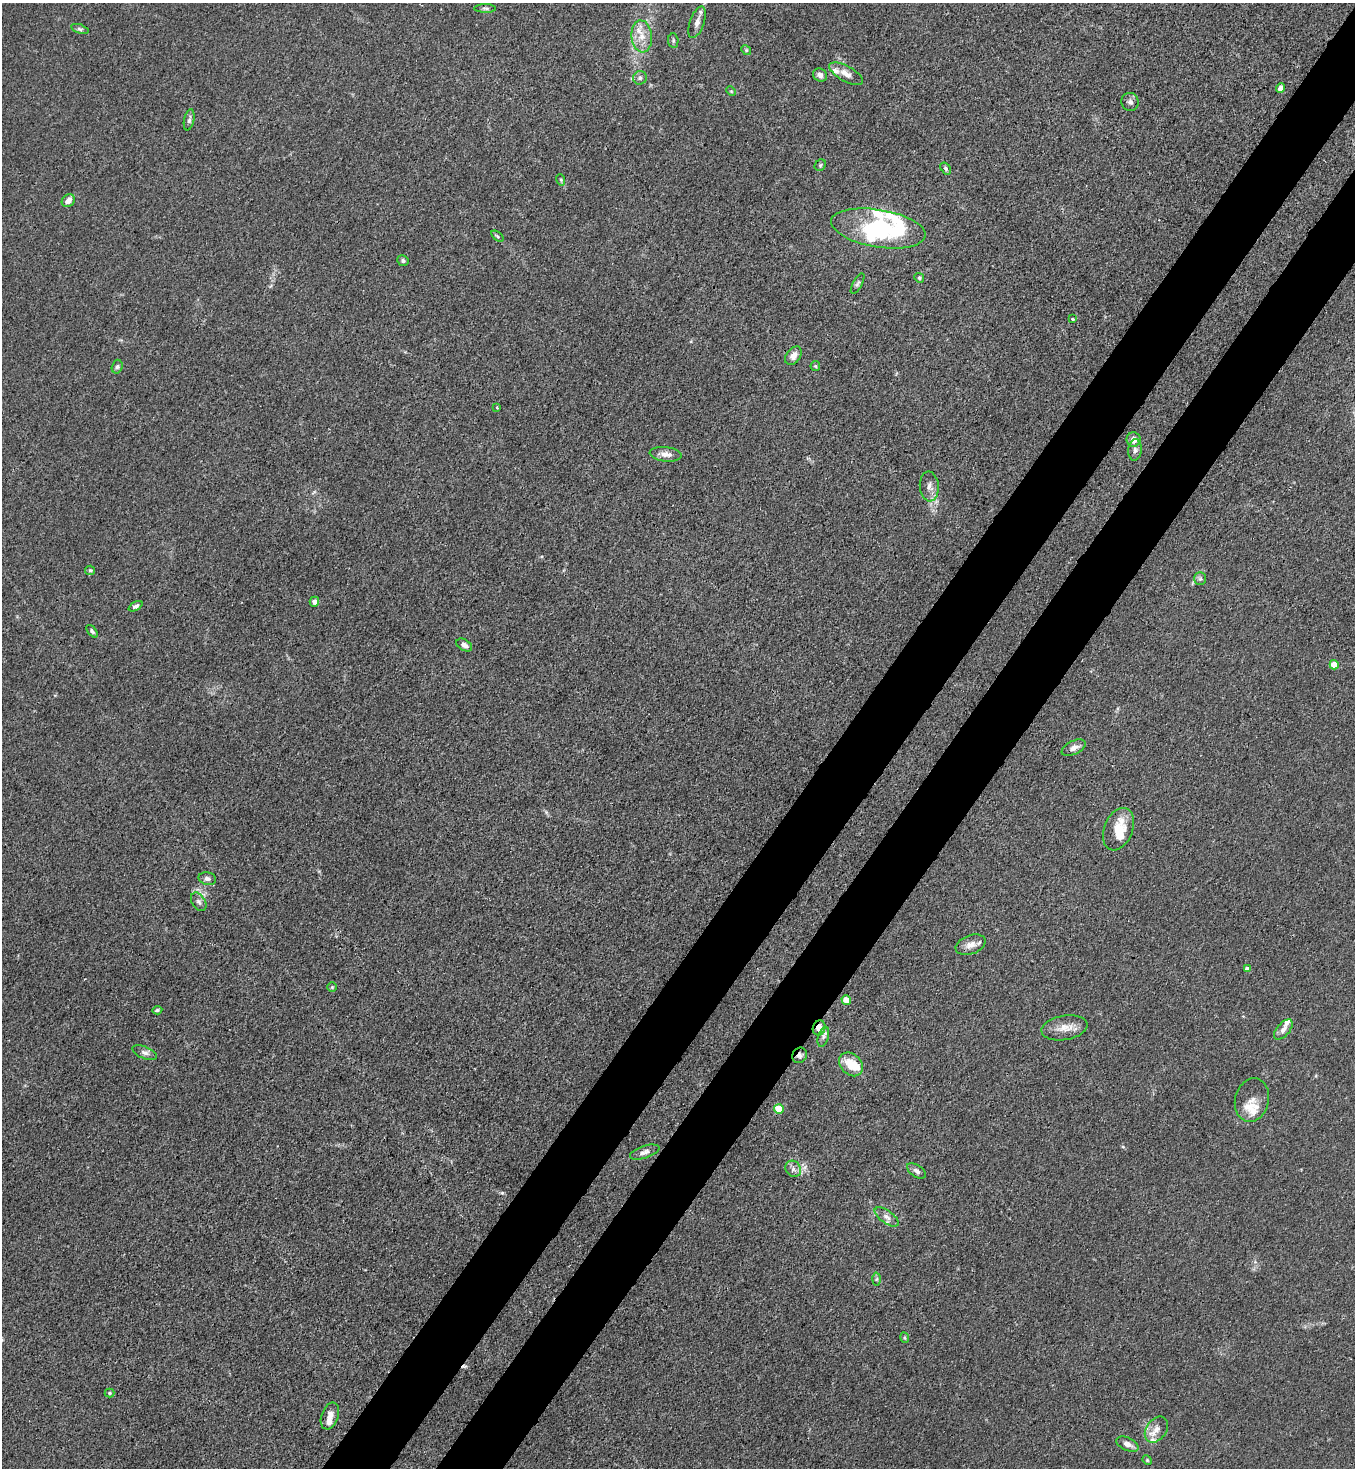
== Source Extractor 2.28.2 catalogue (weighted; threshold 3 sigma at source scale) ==
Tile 10 of 4 x 4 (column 2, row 3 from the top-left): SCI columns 1580-2932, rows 1526-2991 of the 6004 x 5982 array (HDU 1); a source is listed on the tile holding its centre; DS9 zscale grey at full resolution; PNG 1357 x 1470 px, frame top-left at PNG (2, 3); each listed source drawn as its Kron ellipse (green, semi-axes under 4 px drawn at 4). Shown black and unused: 9% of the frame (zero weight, under 3 of 4 exposures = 7% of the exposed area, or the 3 px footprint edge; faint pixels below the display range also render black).
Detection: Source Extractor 2.28.2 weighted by HDU 2 'WHT'; one run over the whole footprint, this tile lists its part. Background 0.0206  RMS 0.0028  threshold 0.0127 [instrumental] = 3 sigma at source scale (4.5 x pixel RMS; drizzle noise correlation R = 1.50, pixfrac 1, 0.05/0.05 arcsec/px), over >= 5 px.
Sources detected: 81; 2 inside a brighter object's white glare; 2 cosmic-ray / hot-pixel residue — neither listed nor drawn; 10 inside a brighter listed object's ellipse — not listed separately; the other 67 listed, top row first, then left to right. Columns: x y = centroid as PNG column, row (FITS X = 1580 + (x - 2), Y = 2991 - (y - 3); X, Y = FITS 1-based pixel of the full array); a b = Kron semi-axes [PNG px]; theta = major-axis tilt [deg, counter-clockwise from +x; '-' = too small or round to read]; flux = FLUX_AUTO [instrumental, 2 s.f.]
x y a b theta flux
485 8 11 4 -1 0.61
697 22 16 7 71 1.9
80 29 9 4 -19 0.55
642 36 16 10 -85 3.8
673 41 7 5 -84 0.54
746 50 5 4 - 0.4
846 74 19 7 -29 2.2
820 75 7 6 - 1.3
640 78 7 6 - 0.76
1280 88 5 4 - 2.1
731 91 5 4 - 0.33
1130 102 9 8 - 1.1
189 120 11 5 78 0.87
820 165 6 5 - 0.49
946 168 6 4 -55 0.56
561 180 6 3 -72 0.34
68 201 7 5 38 2
878 228 48 19 -9 31
497 236 7 3 -37 0.41
403 261 6 5 - 0.61
919 278 5 4 - 0.4
857 284 11 4 61 0.64
1072 319 3 3 - 0.37
793 356 10 7 53 2
815 366 5 4 - 0.34
117 367 7 5 74 0.62
497 408 3 3 - 0.51
1133 440 7 7 - 2.1
1135 450 10 7 84 1.3
666 454 16 7 -6 2
929 486 15 9 -85 1.9
90 570 5 4 - 0.39
1200 579 6 5 - 0.61
314 602 5 4 - 0.96
136 606 7 4 28 0.77
92 631 7 4 -50 0.58
464 645 8 5 -30 1.2
1334 665 4 4 - 6.3
1074 748 13 6 26 1.5
1118 829 22 14 68 6.8
207 879 9 6 -12 0.9
199 902 10 6 -57 0.95
971 945 15 9 20 2.2
1247 969 4 4 - 1.2
332 987 5 5 - 0.37
846 1000 5 4 - 4.4
157 1010 5 4 - 0.37
819 1028 7 6 - 2.5
1064 1028 23 12 9 3.7
1283 1030 12 6 49 1.5
823 1037 10 5 73 0.93
145 1053 13 6 -22 1.1
800 1055 8 7 - 1
851 1064 13 10 -46 5.4
1252 1100 22 17 75 3.3
779 1109 5 5 - 9.4
645 1152 15 6 17 1.3
793 1169 8 7 - 1.2
917 1171 10 6 -34 1.1
887 1217 14 6 -35 1.5
876 1279 6 4 88 0.43
905 1338 5 3 - 0.32
110 1393 5 4 - 0.34
330 1416 14 8 70 2.3
1156 1430 14 10 54 2.6
1127 1444 12 6 -25 1.6
1147 1460 5 4 - 0.3
Overlapping masked pixels (flux is a lower limit): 2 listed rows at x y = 819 1028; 800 1055